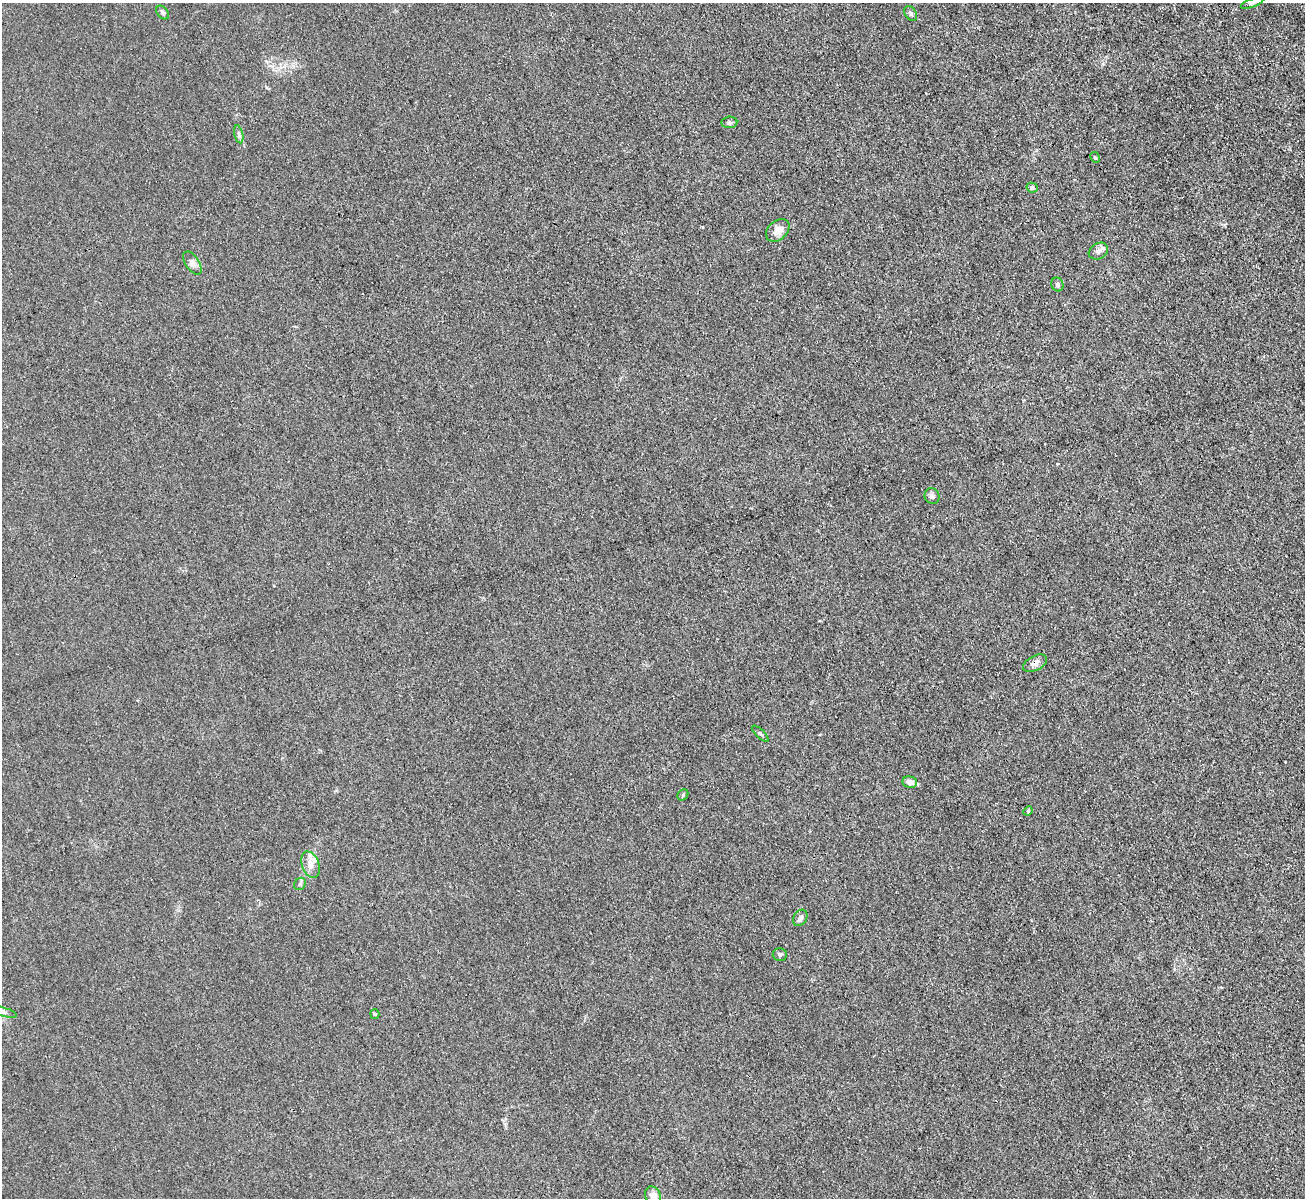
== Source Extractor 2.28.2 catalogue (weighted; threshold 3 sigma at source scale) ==
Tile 10 of 4 x 4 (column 2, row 3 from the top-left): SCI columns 1305-2607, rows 1341-2536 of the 5214 x 5196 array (HDU 1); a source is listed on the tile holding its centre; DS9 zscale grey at full resolution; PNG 1307 x 1200 px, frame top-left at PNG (2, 3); each listed source drawn as its Kron ellipse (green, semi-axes under 4 px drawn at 4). Shown black and unused: <1% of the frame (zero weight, under 3 of 4 exposures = <1% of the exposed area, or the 3 px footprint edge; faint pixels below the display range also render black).
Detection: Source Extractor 2.28.2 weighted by HDU 2 'WHT'; one run over the whole footprint, this tile lists its part. Background 0.0411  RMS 0.0057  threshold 0.0255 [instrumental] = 3 sigma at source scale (4.5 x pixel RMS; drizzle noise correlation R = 1.50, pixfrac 1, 0.05/0.05 arcsec/px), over >= 5 px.
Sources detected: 25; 1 inside a brighter listed object's ellipse — not listed separately; the other 24 listed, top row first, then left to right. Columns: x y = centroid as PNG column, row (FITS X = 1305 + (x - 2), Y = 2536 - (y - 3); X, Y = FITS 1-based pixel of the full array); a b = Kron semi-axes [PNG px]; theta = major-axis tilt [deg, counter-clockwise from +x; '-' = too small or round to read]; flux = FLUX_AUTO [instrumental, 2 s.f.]
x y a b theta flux
1252 3 12 4 18 1.3
163 13 8 5 -50 1.3
911 13 8 5 -53 1.2
729 122 8 6 4 1.4
239 134 9 4 -77 1.3
1095 157 6 4 -61 0.91
1032 188 5 5 - 1.5
778 230 13 9 43 5.2
1098 251 10 7 30 2.6
192 263 13 6 -57 2.6
1057 284 7 6 - 1.4
932 496 8 7 - 2.1
1035 663 13 7 28 2.9
760 734 11 3 -45 0.87
910 782 7 6 - 3.2
683 795 6 5 - 0.89
1028 811 5 4 - 0.65
310 865 14 8 -70 4.4
300 884 7 5 47 1.1
800 918 9 6 58 2.1
780 954 7 6 - 1.1
3 1012 15 4 -15 2.4
375 1014 5 4 - 0.7
653 1196 10 7 -67 4.7
Overlapping masked pixels (flux is a lower limit): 1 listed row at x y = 1035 663
Isophote crosses this tile's border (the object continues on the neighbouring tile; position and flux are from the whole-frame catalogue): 3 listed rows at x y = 1252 3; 3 1012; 653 1196